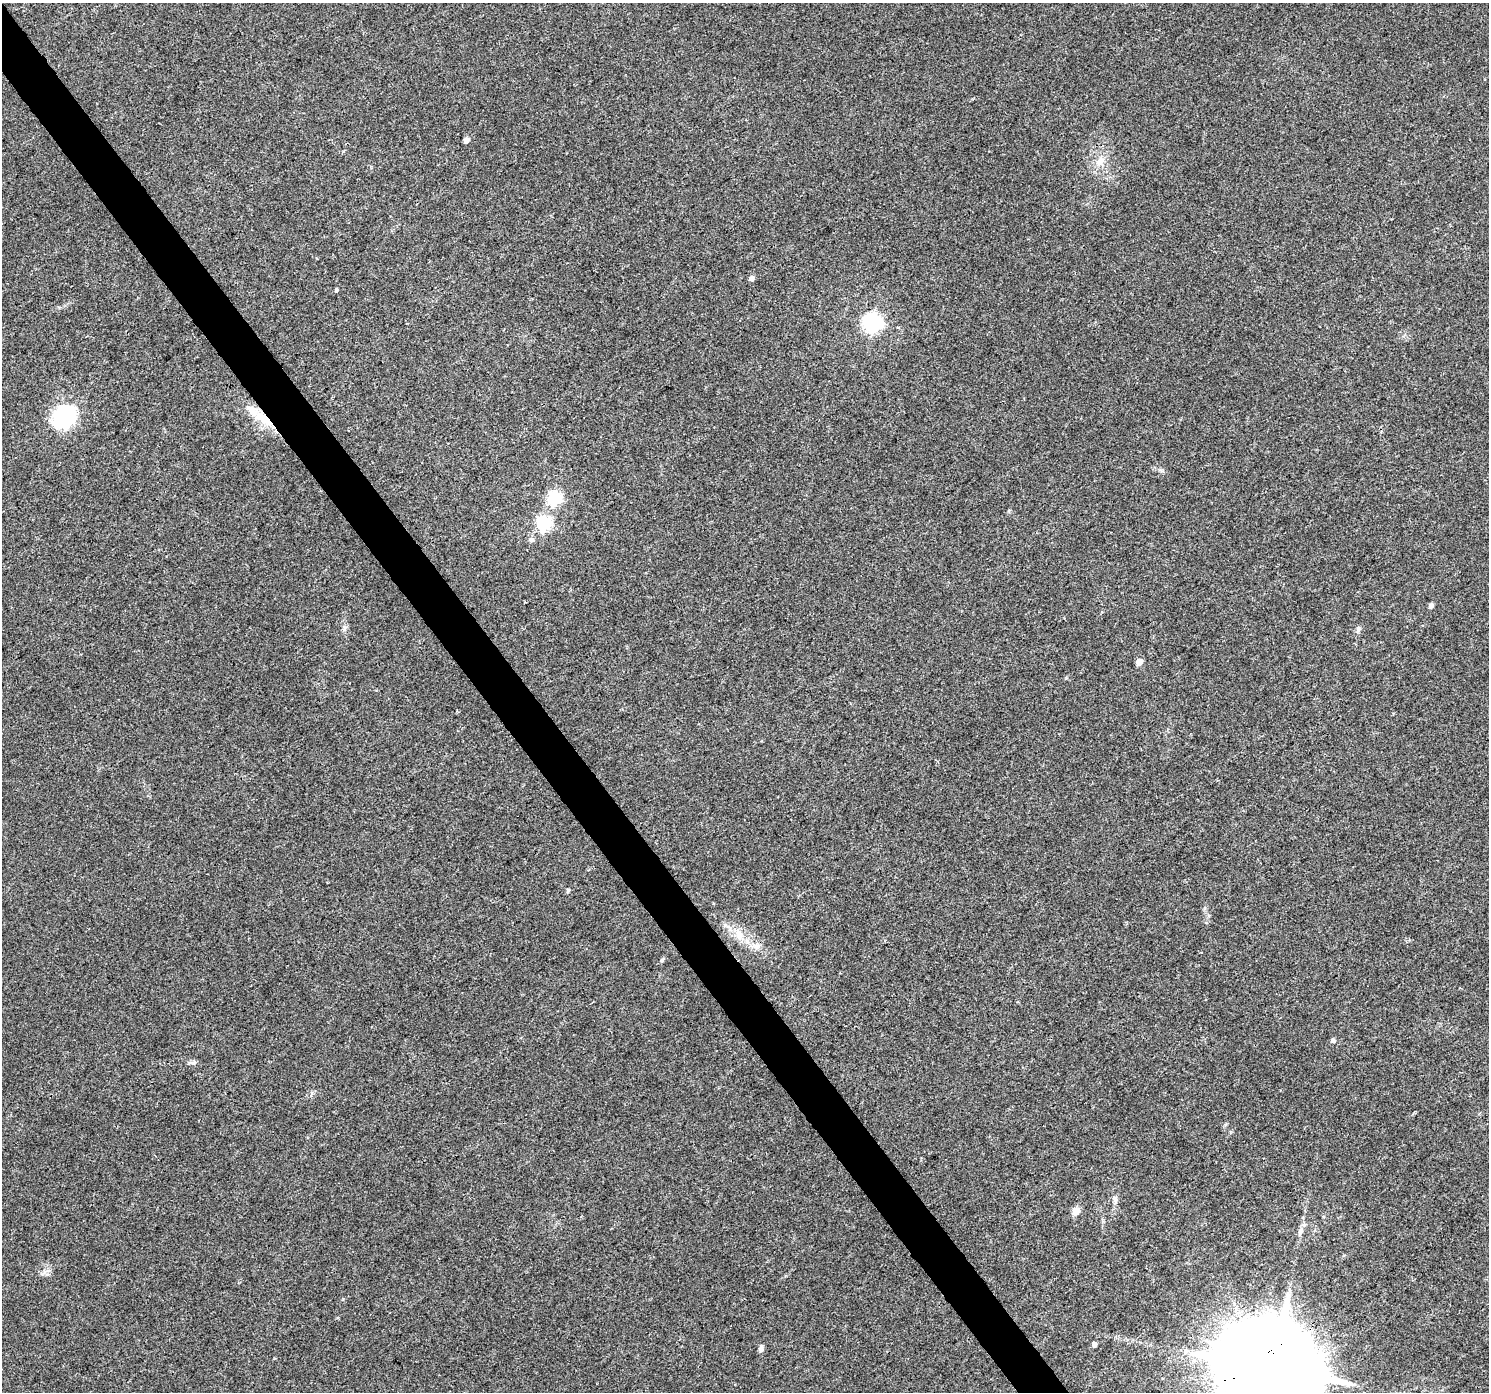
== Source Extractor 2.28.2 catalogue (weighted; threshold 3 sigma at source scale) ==
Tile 11 of 4 x 4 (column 3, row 3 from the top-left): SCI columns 2977-4463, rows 1582-2971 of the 5949 x 5879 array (HDU 1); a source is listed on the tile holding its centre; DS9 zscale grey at full resolution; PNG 1491 x 1394 px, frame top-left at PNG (2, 3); no overlay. Shown black and unused: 3% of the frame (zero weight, under 3 of 4 exposures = <1% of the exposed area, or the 3 px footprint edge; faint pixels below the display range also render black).
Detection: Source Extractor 2.28.2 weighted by HDU 2 'WHT'; one run over the whole footprint, this tile lists its part. Background 0.0257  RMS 0.003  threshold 0.0135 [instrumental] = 3 sigma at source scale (4.5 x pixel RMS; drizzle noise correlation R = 1.50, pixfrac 1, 0.0396/0.0396 arcsec/px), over >= 5 px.
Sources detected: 28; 1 inside a brighter object's white glare — not listed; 1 inside a brighter listed object's ellipse — not listed separately; the other 26 listed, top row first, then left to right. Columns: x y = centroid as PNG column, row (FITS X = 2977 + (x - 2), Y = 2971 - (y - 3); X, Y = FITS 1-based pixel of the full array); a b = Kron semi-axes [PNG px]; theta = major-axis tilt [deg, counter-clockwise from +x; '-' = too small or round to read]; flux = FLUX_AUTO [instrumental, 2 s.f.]
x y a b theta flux
466 140 5 4 - 1.7
1100 161 14 8 51 2.5
751 278 7 6 - 0.91
336 290 4 3 - 0.49
872 323 7 7 - 110
62 415 32 18 49 19
264 419 33 11 -34 7.5
555 498 6 6 - 44
544 524 6 6 - 53
532 540 7 6 - 0.78
1431 605 6 5 - 0.73
344 627 7 4 -71 0.61
1358 630 9 5 73 0.8
1139 662 5 5 - 4.1
568 891 6 4 63 0.41
739 935 11 11 - 3
756 946 9 7 16 1.5
662 960 6 4 18 0.58
1333 1040 6 6 - 0.7
193 1063 9 6 20 0.82
1115 1199 11 5 -80 1
1076 1211 5 5 - 5.9
1300 1231 11 6 63 1.3
1094 1344 4 4 - 1.4
761 1348 9 6 84 0.9
1273 1368 26 23 13 8700
Overlapping masked pixels (flux is a lower limit): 2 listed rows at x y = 264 419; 1273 1368
Isophote crosses this tile's border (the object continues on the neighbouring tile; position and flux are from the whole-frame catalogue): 1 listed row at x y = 1273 1368
Unlisted compact peaks at least as high as the median listed source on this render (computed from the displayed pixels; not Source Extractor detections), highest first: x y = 1162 471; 343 1299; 1066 678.